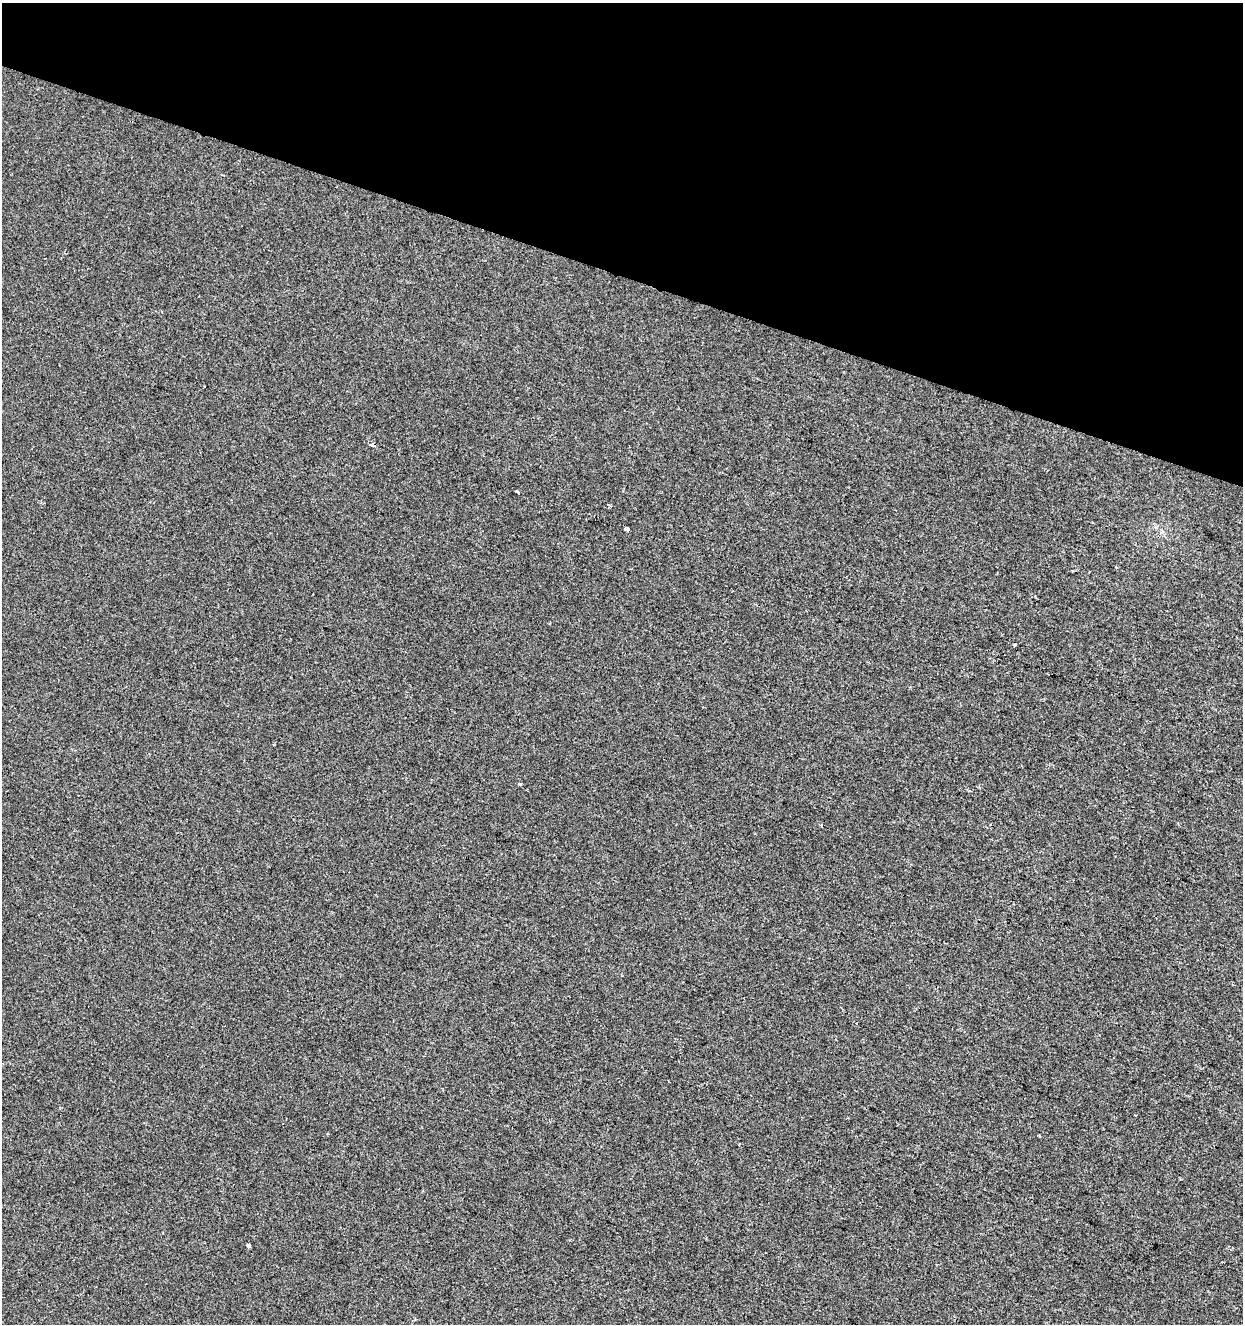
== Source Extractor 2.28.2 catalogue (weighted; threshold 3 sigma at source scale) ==
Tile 2 of 4 x 4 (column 2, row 1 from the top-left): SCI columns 1458-2698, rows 3972-5293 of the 5459 x 5293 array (HDU 1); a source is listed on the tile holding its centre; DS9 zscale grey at full resolution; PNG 1245 x 1326 px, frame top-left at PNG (2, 3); no overlay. Shown black and unused: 21% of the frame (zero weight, under 2 of 3 exposures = <1% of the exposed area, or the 3 px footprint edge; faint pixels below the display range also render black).
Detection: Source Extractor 2.28.2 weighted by HDU 2 'WHT'; one run over the whole footprint, this tile lists its part. Background -7.68e-04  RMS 0.0042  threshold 0.0188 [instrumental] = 3 sigma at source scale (4.5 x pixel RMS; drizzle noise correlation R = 1.50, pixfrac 1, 0.0396/0.0396 arcsec/px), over >= 5 px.
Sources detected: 8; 1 cosmic-ray / hot-pixel residue — not listed; the other 7 listed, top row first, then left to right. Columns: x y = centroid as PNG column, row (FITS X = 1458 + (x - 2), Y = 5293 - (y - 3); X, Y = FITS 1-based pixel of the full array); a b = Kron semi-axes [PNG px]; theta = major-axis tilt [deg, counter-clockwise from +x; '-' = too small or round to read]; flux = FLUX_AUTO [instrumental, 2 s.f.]
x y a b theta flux
517 492 4 3 - 4.1
610 506 4 2 - 0.97
626 529 4 3 - 5.3
550 623 3 2 - 0.34
1014 645 3 2 - 0.55
520 784 5 3 - 0.44
248 1246 4 3 - 2